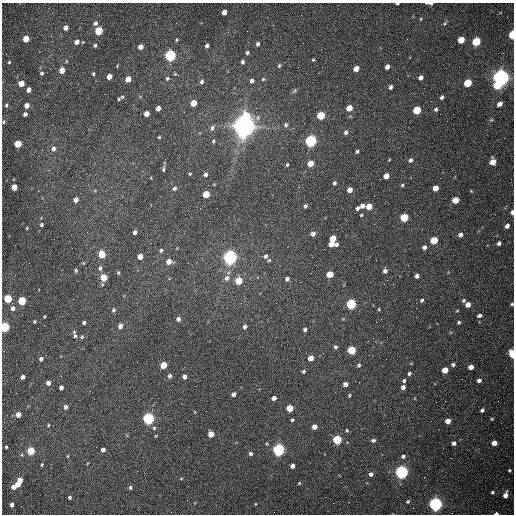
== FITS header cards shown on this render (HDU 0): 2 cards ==
NAXIS1  =                  512 /fastest changing axis
NAXIS2  =                  512 /next to fastest changing axis

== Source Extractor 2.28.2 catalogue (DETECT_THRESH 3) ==
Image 512 x 512 px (HDU 0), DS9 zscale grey, 1 PNG px = 1 image px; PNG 516 x 516 px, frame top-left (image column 1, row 512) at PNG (2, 3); no overlay
Background 1540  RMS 23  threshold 69.8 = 3 sigma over >= 5 px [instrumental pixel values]
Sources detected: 227; all 227 listed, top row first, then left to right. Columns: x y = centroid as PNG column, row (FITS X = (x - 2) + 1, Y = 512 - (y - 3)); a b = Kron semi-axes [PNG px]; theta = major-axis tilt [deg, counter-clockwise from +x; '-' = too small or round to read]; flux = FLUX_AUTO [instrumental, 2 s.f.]
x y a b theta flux
397 3 4 2 - 2.1e+03
431 3 6 3 5 2.7e+03
224 12 5 4 - 1.2e+04
421 19 5 3 - 1.5e+03
95 23 5 5 - 4.9e+03
445 23 5 4 - 2.2e+03
65 28 4 4 - 8.2e+03
99 31 5 4 - 6.3e+04
512 35 5 3 - 7.1e+04
51 36 3 2 - 1.5e+03
26 39 5 4 - 3.0e+04
177 40 4 4 - 1.9e+03
461 40 5 4 - 3.2e+04
476 41 5 5 - 9.7e+04
77 42 5 5 - 1.0e+04
258 44 5 4 - 4.1e+03
95 45 4 3 - 2.7e+03
207 46 4 3 - 4.2e+03
140 47 5 4 - 1.0e+04
321 49 2 2 - 7.6e+02
247 53 4 4 - 2.8e+03
170 55 5 5 - 2.6e+05
313 60 4 3 - 1.9e+03
66 61 5 3 - 1.2e+03
9 62 3 3 - 1.5e+03
243 62 4 4 - 3.1e+03
117 66 4 3 - 1.3e+03
279 66 6 4 64 2.5e+03
387 67 4 4 - 7.5e+03
356 69 5 4 - 1.5e+04
62 70 5 4 - 1.8e+04
42 73 4 4 - 2.8e+03
93 74 4 3 - 2.0e+03
109 76 4 4 - 1.6e+04
501 77 6 6 - 1.1e+06
167 78 5 5 - 2.5e+03
421 78 4 4 - 6.8e+03
128 79 5 4 - 1.9e+04
263 79 5 5 - 2.0e+03
252 81 5 4 - 4.2e+03
202 82 5 4 - 3.6e+03
21 83 4 4 - 2.0e+04
468 83 5 5 - 5.5e+04
497 85 6 5 - 4.6e+04
390 87 4 3 - 4.6e+03
28 90 4 4 - 8.9e+03
294 91 8 4 45 3.0e+03
105 94 2 2 - 7.8e+02
122 97 4 4 - 1.9e+03
442 97 4 3 - 3.7e+03
119 99 3 3 - 1.7e+03
193 103 5 4 - 2.6e+04
500 104 5 4 - 8.3e+03
6 105 4 4 - 2.1e+03
27 106 4 4 - 1.2e+04
158 108 4 4 - 9.5e+03
349 108 5 4 - 2.3e+04
436 109 4 4 - 3.0e+03
417 110 5 5 - 6.1e+04
25 114 4 4 - 3.7e+03
146 114 4 4 - 1.5e+04
321 115 5 4 - 6.9e+04
246 116 6 6 - 5.5e+04
491 120 5 3 - 1.6e+03
3 122 4 3 - 1.7e+03
286 125 6 5 - 3.4e+03
244 126 8 7 - 2.2e+06
212 128 7 5 74 3.9e+03
293 128 2 2 - 1.0e+03
346 132 5 5 - 4.4e+03
159 137 3 3 - 1.6e+03
213 141 5 4 - 2.1e+03
311 141 5 5 - 3.5e+05
18 144 5 4 - 4.3e+04
53 148 6 5 - 5.3e+03
357 151 4 3 - 2.8e+03
410 160 5 4 - 3.9e+03
493 162 5 5 - 2.2e+04
310 163 5 4 - 2.3e+04
287 165 4 3 - 1.9e+03
163 169 6 3 85 2.6e+03
190 174 4 3 - 1.4e+03
205 174 4 4 - 4.2e+03
386 176 5 4 - 1.4e+04
334 183 5 4 - 3.0e+03
402 185 5 4 - 1.9e+03
14 187 5 4 - 2.4e+04
299 187 2 2 - 1.2e+03
174 188 5 4 - 3.4e+03
435 188 5 4 - 1.8e+04
350 190 4 4 - 1.2e+04
471 191 3 3 - 1.3e+03
206 194 5 4 - 3.4e+04
76 200 4 4 - 8.2e+03
455 200 5 4 - 2.7e+04
305 206 5 4 - 2.9e+03
362 206 4 4 - 7.0e+03
369 206 5 4 - 2.2e+04
357 208 4 3 - 4.0e+03
512 212 4 3 - 6.7e+03
361 215 4 3 - 1.7e+03
404 217 5 5 - 6.7e+04
41 225 4 3 - 2.7e+03
507 226 5 4 - 6.7e+03
27 228 3 3 - 1.3e+03
135 232 4 4 - 5.8e+03
313 234 5 4 - 6.6e+03
460 235 4 4 - 5.8e+03
333 239 5 4 - 2.7e+04
434 240 5 4 - 4.9e+04
499 243 4 4 - 4.0e+03
331 244 5 4 - 1.3e+04
336 244 4 3 - 3.7e+03
424 247 4 4 - 5.2e+03
161 250 5 4 - 2.6e+03
102 254 5 4 - 4.4e+04
140 256 4 4 - 1.5e+04
266 256 5 4 - 3.9e+03
230 257 6 5 - 7.1e+05
269 260 5 5 - 2.1e+03
169 261 5 5 - 1.3e+04
100 268 6 5 - 4.0e+03
76 270 5 4 - 2.3e+03
385 271 5 4 - 5.1e+03
118 273 5 4 - 2.1e+03
330 274 5 4 - 2.9e+04
417 276 4 4 - 5.4e+03
104 277 5 4 - 4.2e+04
227 278 8 7 - 6.5e+03
287 279 5 5 - 4.7e+03
239 281 5 5 - 3.8e+04
8 298 5 4 - 7.1e+04
422 300 4 4 - 2.9e+03
463 300 5 4 - 2.4e+03
22 301 5 4 - 8.2e+04
276 303 2 2 - 8.9e+02
351 304 5 5 - 1.7e+05
512 304 4 3 - 1.9e+03
468 305 5 4 - 9.5e+03
13 308 5 5 - 6.4e+03
379 309 4 3 - 1.4e+03
113 310 4 4 - 2.9e+03
479 315 5 4 - 4.4e+03
44 316 3 2 - 1.4e+03
178 319 4 4 - 5.4e+03
381 319 2 2 - 8.7e+02
34 321 3 3 - 1.9e+03
84 322 4 3 - 3.2e+03
459 322 4 3 - 2.6e+03
120 326 5 4 - 6.6e+03
245 326 5 4 - 4.3e+03
5 327 5 4 - 1.4e+05
305 329 4 4 - 3.7e+03
74 332 5 5 - 2.2e+03
75 336 5 4 - 2.6e+03
82 337 6 5 - 2.3e+03
335 347 5 4 - 3.0e+03
351 350 5 5 - 6.8e+04
512 354 5 3 - 6.4e+04
311 358 5 4 - 1.7e+04
41 359 4 4 - 4.3e+03
163 365 5 4 - 3.5e+04
359 365 5 4 - 2.7e+03
453 365 4 4 - 3.5e+03
471 367 4 4 - 1.1e+04
445 370 5 4 - 2.0e+04
304 371 5 4 - 2.4e+03
409 374 4 4 - 3.2e+03
170 376 5 4 - 4.4e+03
23 377 4 4 - 5.8e+03
185 377 4 4 - 6.4e+03
479 380 5 4 - 5.3e+03
404 381 4 4 - 2.7e+03
48 383 4 4 - 7.0e+03
345 384 4 4 - 6.9e+03
403 387 4 4 - 6.3e+03
61 388 4 4 - 6.2e+03
234 394 4 4 - 5.4e+03
350 395 4 3 - 1.7e+03
274 398 4 4 - 7.4e+03
65 407 5 4 - 5.0e+03
290 408 5 4 - 3.2e+04
482 410 5 4 - 3.1e+03
195 412 5 3 - 1.0e+03
18 415 4 4 - 1.4e+04
148 418 5 5 - 3.5e+05
492 419 4 3 - 1.6e+03
292 420 4 4 - 2.3e+03
189 421 2 2 - 6.3e+02
448 421 4 4 - 1.3e+04
48 425 4 3 - 1.5e+03
314 427 4 4 - 1.0e+04
154 428 5 5 - 2.1e+03
347 430 5 3 - 2.0e+03
211 434 5 4 - 2.2e+04
337 440 5 5 - 1.1e+05
373 440 6 5 - 3.5e+03
454 443 5 4 - 5.6e+03
494 443 5 4 - 1.0e+04
6 447 3 3 - 1.8e+03
103 450 4 4 - 5.7e+03
278 450 5 5 - 4.3e+05
31 451 5 4 - 5.0e+04
251 454 4 4 - 3.6e+03
22 455 5 3 - 1.5e+03
68 456 5 3 - 1.3e+03
403 456 5 4 - 3.6e+03
42 464 3 3 - 1.9e+03
292 466 4 4 - 6.4e+03
509 470 4 3 - 1.9e+03
402 472 5 5 - 5.7e+05
371 474 5 5 - 4.8e+03
181 478 4 3 - 1.3e+03
20 480 4 4 - 1.6e+04
299 483 4 3 - 1.5e+03
18 484 4 4 - 1.5e+04
13 487 5 4 - 9.2e+03
130 488 4 4 - 3.1e+03
493 492 4 4 - 2.3e+03
505 495 7 5 72 9.7e+03
69 497 3 3 - 2.9e+03
316 498 2 2 - 3.2e+03
408 501 4 3 - 2.0e+03
255 504 4 3 - 1.2e+03
435 504 5 5 - 6.3e+05
12 505 4 4 - 5.7e+03
496 513 5 3 - 3.9e+03
At the frame edge (FLAGS 8, measured only in part): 9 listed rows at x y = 397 3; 431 3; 512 35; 3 122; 512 212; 512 304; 5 327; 512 354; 496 513